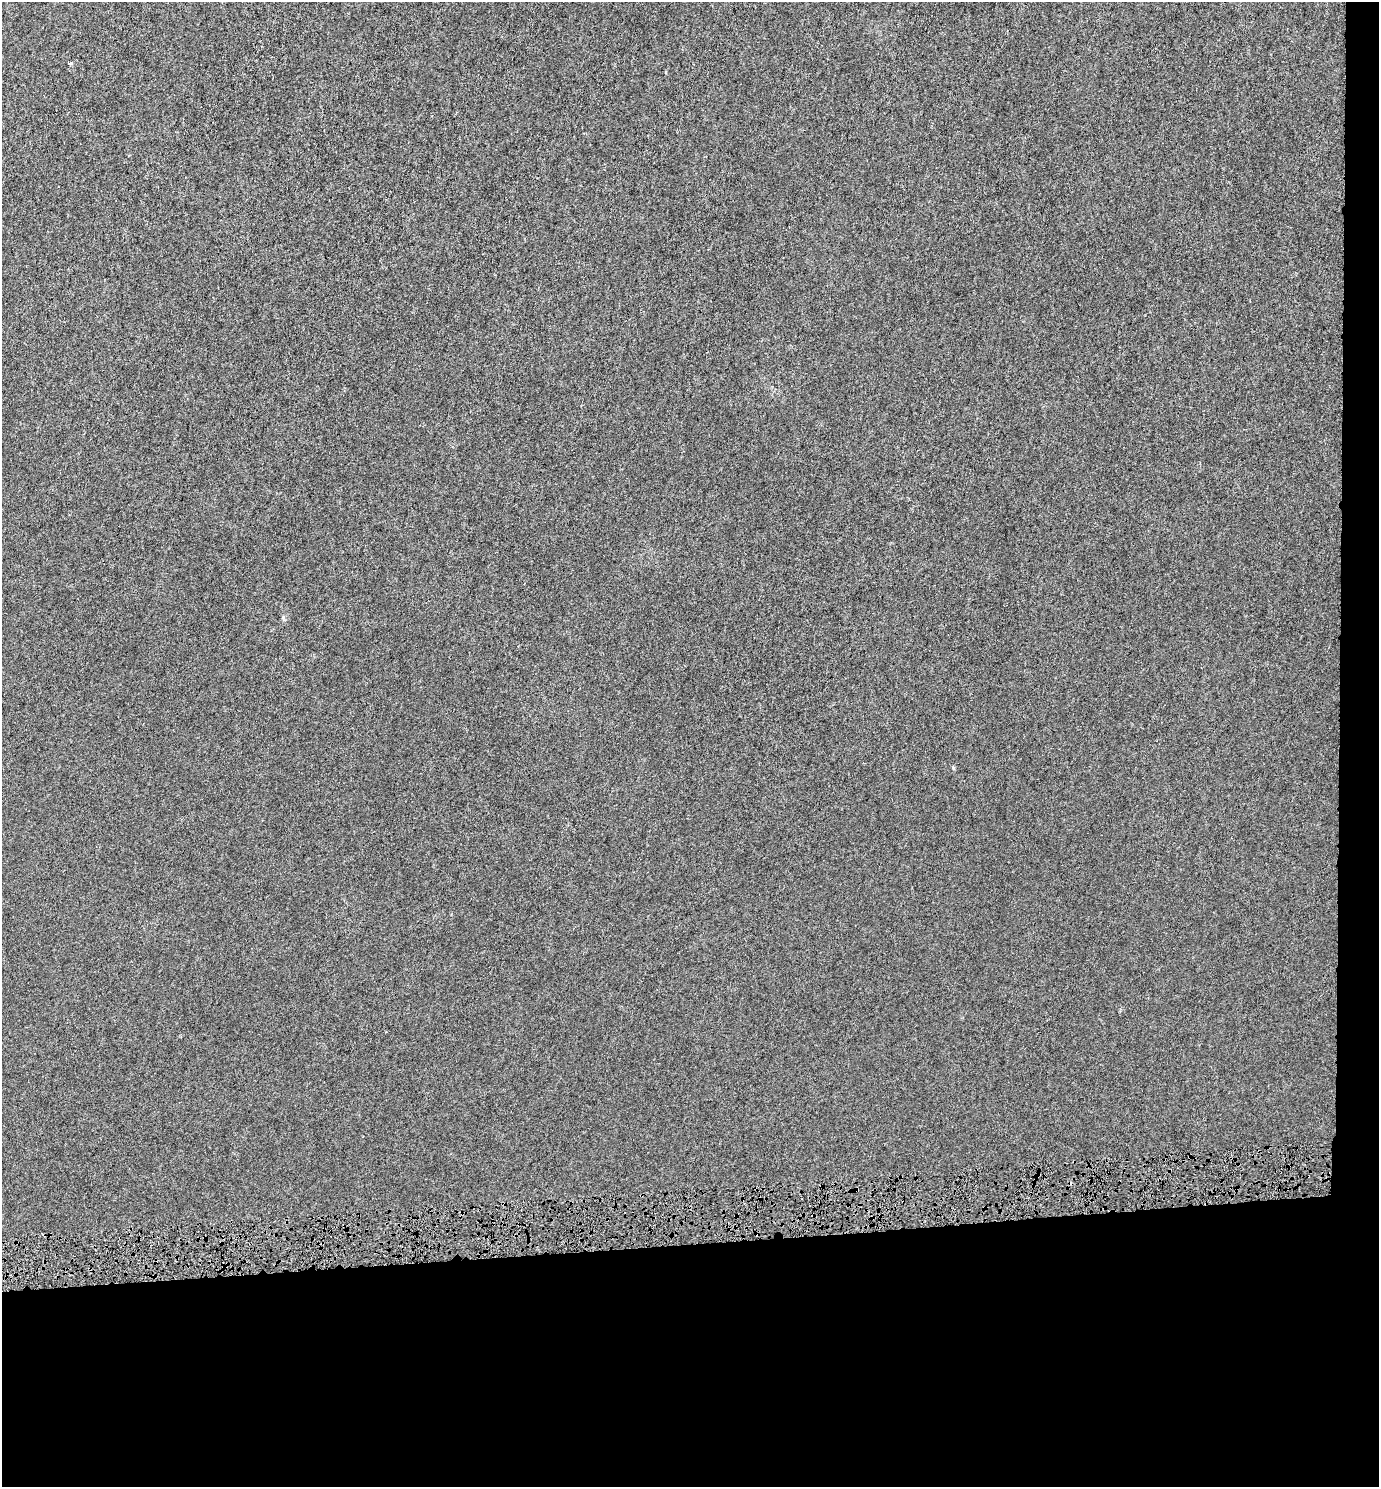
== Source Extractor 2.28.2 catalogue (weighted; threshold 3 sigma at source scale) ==
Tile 9 of 3 x 3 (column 3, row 3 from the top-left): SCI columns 2756-4132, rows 27-1511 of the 4132 x 4505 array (HDU 1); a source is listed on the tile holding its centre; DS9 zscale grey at full resolution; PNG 1381 x 1489 px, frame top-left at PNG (2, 2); no overlay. Shown black and unused: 19% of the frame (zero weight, under 4 of 8 exposures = <1% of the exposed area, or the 3 px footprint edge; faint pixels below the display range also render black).
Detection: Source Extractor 2.28.2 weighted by HDU 2 'WHT'; one run over the whole footprint, this tile lists its part. Background -6.73e-06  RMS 0.0012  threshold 0.00509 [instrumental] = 3 sigma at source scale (4.09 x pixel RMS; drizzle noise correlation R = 1.36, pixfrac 0.8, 0.0396/0.0396 arcsec/px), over >= 5 px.
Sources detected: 4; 2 cosmic-ray / hot-pixel residue — not listed; the other 2 listed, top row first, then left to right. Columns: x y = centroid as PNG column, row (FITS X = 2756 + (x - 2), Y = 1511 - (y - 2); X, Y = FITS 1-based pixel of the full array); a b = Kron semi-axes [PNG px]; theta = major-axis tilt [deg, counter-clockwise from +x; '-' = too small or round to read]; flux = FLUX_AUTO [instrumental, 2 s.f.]
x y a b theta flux
71 63 5 4 - 0.22
856 1190 4 3 - 0.12
Overlapping masked pixels (flux is a lower limit): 1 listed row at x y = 856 1190